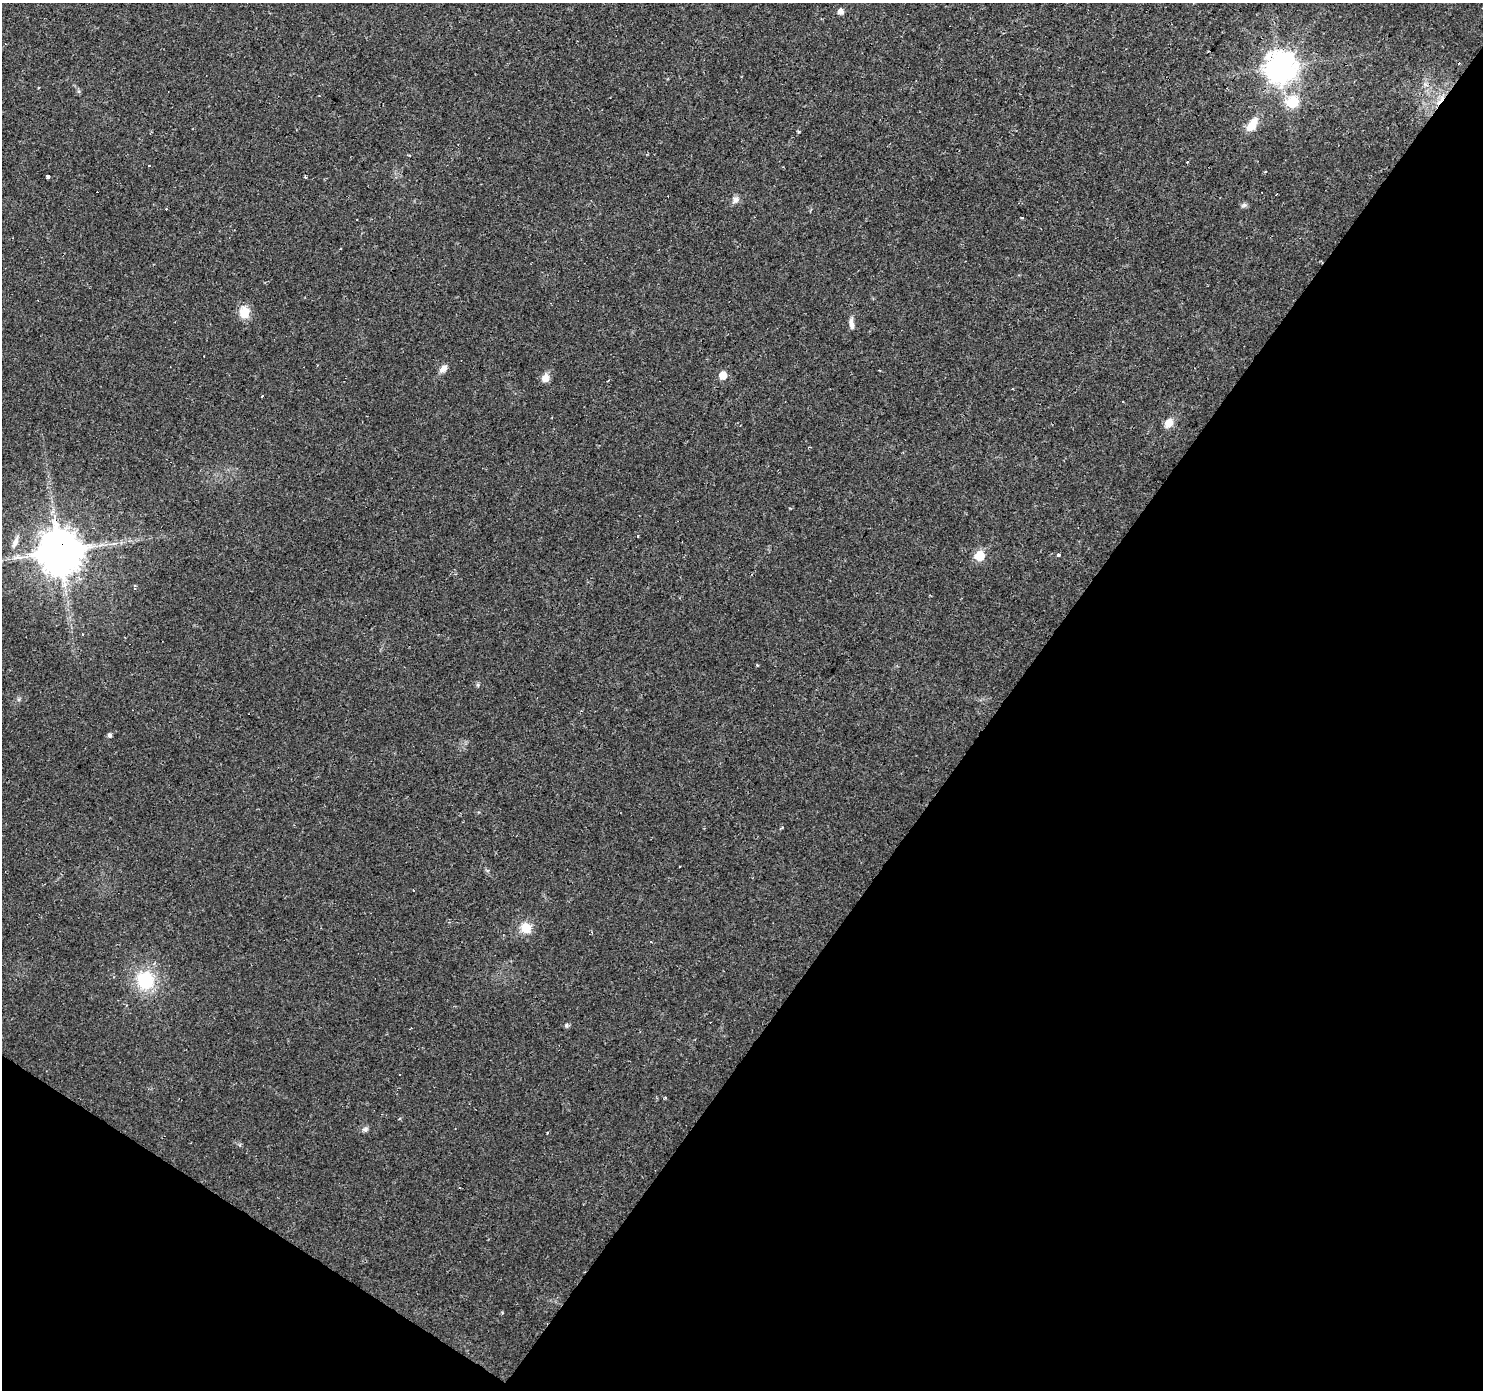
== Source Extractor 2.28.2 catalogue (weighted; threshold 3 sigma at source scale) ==
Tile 15 of 4 x 4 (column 3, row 4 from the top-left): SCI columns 2962-4442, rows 181-1568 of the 5924 x 5980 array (HDU 1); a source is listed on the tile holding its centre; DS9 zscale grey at full resolution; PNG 1485 x 1392 px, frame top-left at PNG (2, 3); no overlay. Shown black and unused: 36% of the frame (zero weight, under 2 of 3 exposures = <1% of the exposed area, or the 3 px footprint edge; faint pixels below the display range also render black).
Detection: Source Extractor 2.28.2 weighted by HDU 2 'WHT'; one run over the whole footprint, this tile lists its part. Background 0.0235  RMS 0.0031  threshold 0.014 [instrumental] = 3 sigma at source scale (4.5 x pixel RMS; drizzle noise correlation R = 1.50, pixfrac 1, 0.0396/0.0396 arcsec/px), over >= 5 px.
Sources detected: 49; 16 cosmic-ray / hot-pixel residue — not listed; the other 33 listed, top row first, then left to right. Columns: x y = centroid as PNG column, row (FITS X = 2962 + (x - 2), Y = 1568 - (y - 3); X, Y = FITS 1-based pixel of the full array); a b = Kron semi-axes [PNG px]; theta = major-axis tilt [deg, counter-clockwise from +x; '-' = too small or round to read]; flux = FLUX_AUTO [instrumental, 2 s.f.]
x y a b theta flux
841 11 5 5 - 2.2
1280 68 9 9 - 510
1292 102 7 6 - 22
1252 125 16 8 55 5.6
1265 172 3 3 - 0.49
48 176 4 3 - 2.5
735 200 11 8 43 1.4
1244 205 9 6 10 0.76
1022 218 3 2 - 0.41
357 219 3 3 - 1
244 312 12 10 89 5.3
851 324 15 5 -84 1.6
443 369 11 7 43 1.8
879 370 4 2 - 0.2
723 375 5 5 - 5.7
545 378 9 8 - 2.4
262 396 3 2 - 0.56
1169 423 7 6 - 5
15 542 16 7 63 2.2
60 551 12 12 - 1300
1058 555 3 3 - 32
980 556 6 6 - 14
135 589 4 3 - 0.6
757 665 4 3 - 0.3
478 685 6 4 -90 0.44
110 735 5 4 - 0.9
526 928 14 12 -53 4.6
651 941 3 3 - 1.4
145 980 21 18 -65 16
566 1025 6 4 90 0.48
399 1074 3 3 - 0.92
665 1098 4 3 - 0.34
365 1129 9 7 16 0.93
Overlapping masked pixels (flux is a lower limit): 2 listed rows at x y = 1280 68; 60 551
Unlisted compact peaks at least as high as the median listed source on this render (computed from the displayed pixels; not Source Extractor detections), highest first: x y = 799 132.